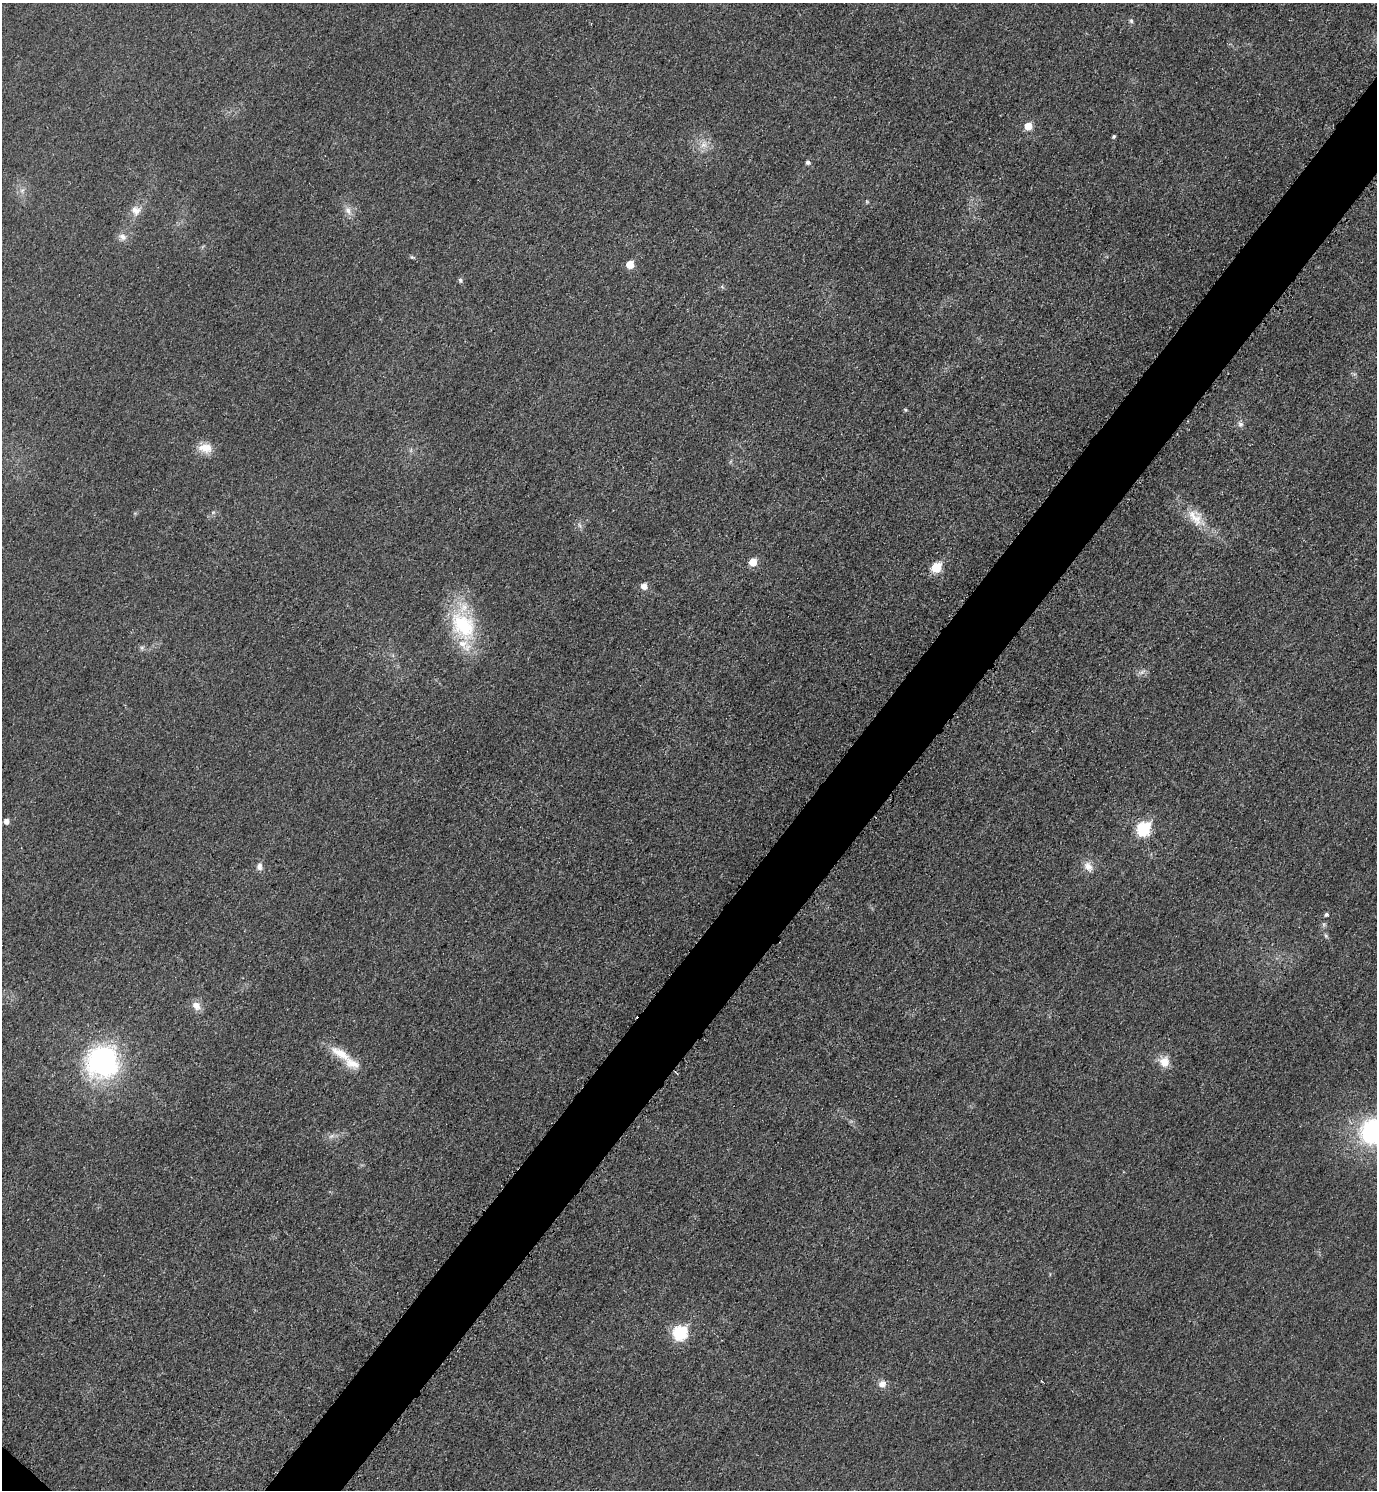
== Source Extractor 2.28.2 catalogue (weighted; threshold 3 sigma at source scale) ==
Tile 10 of 4 x 4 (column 2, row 3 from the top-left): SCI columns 1547-2921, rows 1511-2998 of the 5989 x 5986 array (HDU 1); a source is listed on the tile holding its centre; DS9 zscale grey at full resolution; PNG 1379 x 1492 px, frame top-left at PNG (2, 3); no overlay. Shown black and unused: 5% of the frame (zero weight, under 3 of 5 exposures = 2% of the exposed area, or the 3 px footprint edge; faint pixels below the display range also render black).
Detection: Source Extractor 2.28.2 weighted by HDU 2 'WHT'; one run over the whole footprint, this tile lists its part. Background 0.0302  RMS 0.0055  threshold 0.0246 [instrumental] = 3 sigma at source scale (4.5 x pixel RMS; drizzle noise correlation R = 1.50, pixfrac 1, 0.05/0.05 arcsec/px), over >= 5 px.
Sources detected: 36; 2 inside a brighter listed object's ellipse — not listed separately; the other 34 listed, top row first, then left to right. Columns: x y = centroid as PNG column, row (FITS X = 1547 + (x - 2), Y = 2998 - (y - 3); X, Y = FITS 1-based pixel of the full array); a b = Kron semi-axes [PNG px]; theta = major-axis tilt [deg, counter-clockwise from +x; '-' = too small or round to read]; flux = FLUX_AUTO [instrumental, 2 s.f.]
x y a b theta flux
1131 21 7 5 -68 1
1028 126 6 5 - 9.9
1114 136 4 3 - 0.85
703 145 8 5 45 2.3
808 162 5 5 - 1.5
136 210 14 12 -48 4.7
348 210 13 7 -64 3.4
123 237 10 8 -40 2.9
412 257 5 5 - 0.75
630 264 6 6 - 8.5
460 280 5 5 - 1.3
905 410 5 4 - 0.72
1240 424 8 7 - 1.9
205 448 18 12 -5 7.9
1195 517 26 16 -55 11
753 562 6 5 - 9.7
936 567 6 6 - 22
644 586 6 5 - 4.8
463 626 41 28 -53 43
142 648 6 4 -72 0.96
1142 672 10 5 35 1.7
6 821 6 5 - 2.8
1144 829 7 6 - 62
259 866 9 7 86 2.7
1088 866 14 10 -52 4.7
1326 914 6 4 43 1
1326 936 6 4 -72 0.88
196 1006 12 10 -48 4.5
340 1053 34 11 -32 12
102 1062 37 36 - 89
1164 1062 12 11 - 7.4
1375 1131 34 29 12 79
680 1333 7 7 - 68
882 1384 11 9 28 3.4
Isophote crosses this tile's border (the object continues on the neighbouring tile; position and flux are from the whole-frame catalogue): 1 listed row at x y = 1375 1131